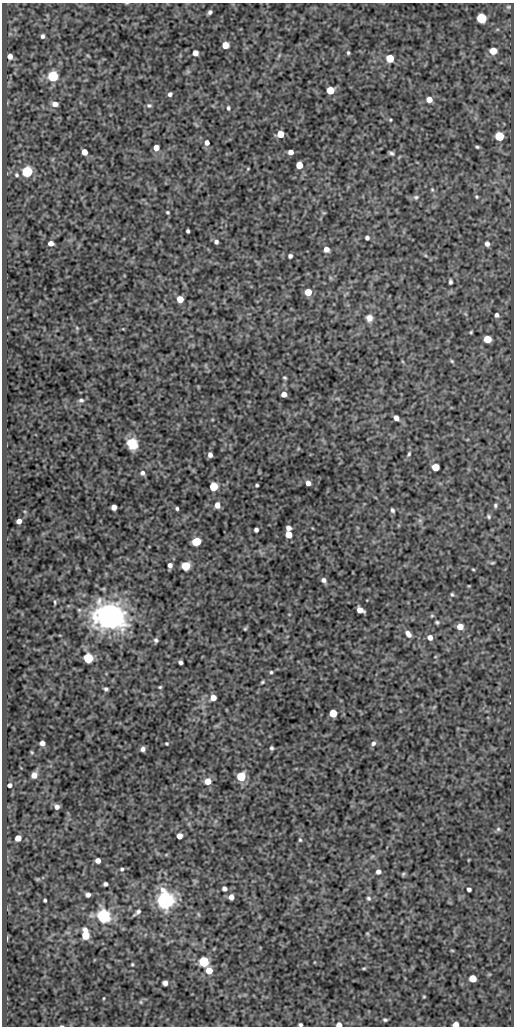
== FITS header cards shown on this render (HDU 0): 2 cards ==
NAXIS1  =                  512
NAXIS2  =                 1024

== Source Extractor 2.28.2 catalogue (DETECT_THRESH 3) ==
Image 512 x 1024 px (HDU 0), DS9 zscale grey, 1 PNG px = 1 image px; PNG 516 x 1028 px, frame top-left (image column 1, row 1024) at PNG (2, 3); no overlay
Background 108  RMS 0.55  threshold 1.64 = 3 sigma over >= 5 px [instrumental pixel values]
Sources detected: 150; all 150 listed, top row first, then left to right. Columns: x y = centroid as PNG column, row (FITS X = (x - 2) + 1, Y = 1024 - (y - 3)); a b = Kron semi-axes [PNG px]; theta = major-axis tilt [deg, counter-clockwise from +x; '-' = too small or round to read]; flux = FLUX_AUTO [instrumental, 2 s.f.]
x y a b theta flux
508 7 6 5 - 54
210 12 4 3 - 89
481 18 6 5 - 3000
43 36 5 4 - 90
225 45 5 5 - 620
493 51 6 5 - 620
195 53 5 5 - 270
348 53 4 4 - 52
10 56 5 5 - 190
88 56 6 3 -20 34
390 58 5 5 - 1100
53 76 5 5 - 3900
330 90 5 5 - 1100
170 94 4 4 - 100
429 99 6 5 - 300
55 104 6 5 - 240
149 105 7 5 7 73
228 108 5 4 - 63
390 120 5 4 - 41
280 134 5 5 - 720
499 136 6 5 - 1700
207 143 6 5 - 160
477 147 4 3 - 53
156 148 5 5 - 350
84 152 5 4 - 430
291 152 5 4 - 210
391 153 5 3 - 72
299 165 5 5 - 660
248 169 4 3 - 26
27 172 5 5 - 4400
17 175 5 5 - 66
432 189 5 5 - 47
416 197 7 6 - 84
476 197 5 4 - 43
167 212 4 3 - 45
324 213 6 4 -17 36
188 231 4 3 - 65
367 238 4 4 - 100
216 242 4 4 - 96
51 243 5 4 - 230
487 244 5 5 - 140
326 249 5 5 - 250
290 256 4 4 - 94
450 282 5 3 - 78
308 292 5 5 - 660
180 299 5 5 - 620
497 315 5 5 - 92
369 318 8 7 - 210
77 328 5 4 - 39
471 332 3 3 - 36
487 339 5 5 - 700
452 361 6 4 -45 49
285 378 4 3 - 46
284 394 5 4 - 230
81 400 7 5 -8 84
396 418 5 4 - 180
132 444 11 9 -56 710
409 454 7 5 70 68
210 455 5 4 - 130
435 467 5 5 - 740
142 473 7 6 - 110
308 483 5 4 - 190
257 485 3 3 - 51
213 486 5 5 - 1600
217 505 6 5 - 280
495 505 6 5 - 71
114 507 5 4 - 240
177 508 3 3 - 61
392 510 5 4 - 72
489 517 6 5 - 65
19 521 5 4 - 210
288 528 5 4 - 190
256 530 4 4 - 100
288 534 5 5 - 550
196 541 6 5 - 1500
492 563 6 4 7 46
170 565 5 4 - 140
186 566 5 5 - 1800
473 569 5 3 - 34
324 580 6 5 - 120
452 594 5 4 - 54
55 602 6 3 -82 41
360 610 6 5 - 370
110 616 33 26 -14 5400
432 616 6 4 1 46
437 622 5 4 - 57
460 626 5 5 - 380
245 629 5 3 - 44
408 634 9 6 -52 180
430 637 6 6 - 190
156 640 5 5 - 82
88 658 5 5 - 2500
181 662 4 4 - 88
271 672 4 4 - 50
262 682 5 3 - 48
160 687 3 3 - 42
106 689 4 3 - 68
213 698 5 5 - 330
434 707 6 4 19 37
333 713 5 5 - 1000
42 743 5 4 - 170
166 743 3 3 - 44
373 743 7 5 55 110
271 748 4 3 - 62
143 749 4 4 - 120
32 752 4 3 - 37
34 775 5 5 - 280
241 776 5 5 - 2100
208 781 6 5 - 490
9 785 5 4 - 110
57 807 6 5 - 160
498 829 6 6 - 71
179 836 5 5 - 260
18 838 5 5 - 330
300 840 5 4 - 52
98 860 5 4 - 190
468 860 4 2 - 25
122 869 5 4 - 57
378 872 5 5 - 120
403 874 6 4 47 48
37 879 7 4 0 46
105 884 4 4 - 93
224 888 5 5 - 120
469 889 4 4 - 99
88 895 5 4 - 150
231 897 5 5 - 210
368 898 6 5 - 71
45 900 3 3 - 55
165 900 7 6 - 25000
137 912 8 3 40 110
198 914 6 4 -71 46
104 916 6 6 - 10000
367 933 5 3 - 33
85 935 8 5 -85 980
7 938 7 3 85 37
452 950 5 3 - 33
204 962 6 5 - 2800
132 964 4 3 - 41
364 968 6 3 -7 40
209 971 6 5 - 500
473 978 5 5 - 670
165 983 5 5 - 150
424 997 5 3 - 34
104 998 5 3 - 33
141 1002 6 5 - 58
385 1020 4 3 - 63
456 1024 5 4 - 280
300 1025 4 3 - 64
339 1025 5 4 - 250
62 1026 4 2 - 31
At the frame edge (FLAGS 8, measured only in part): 4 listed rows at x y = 456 1024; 300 1025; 339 1025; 62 1026